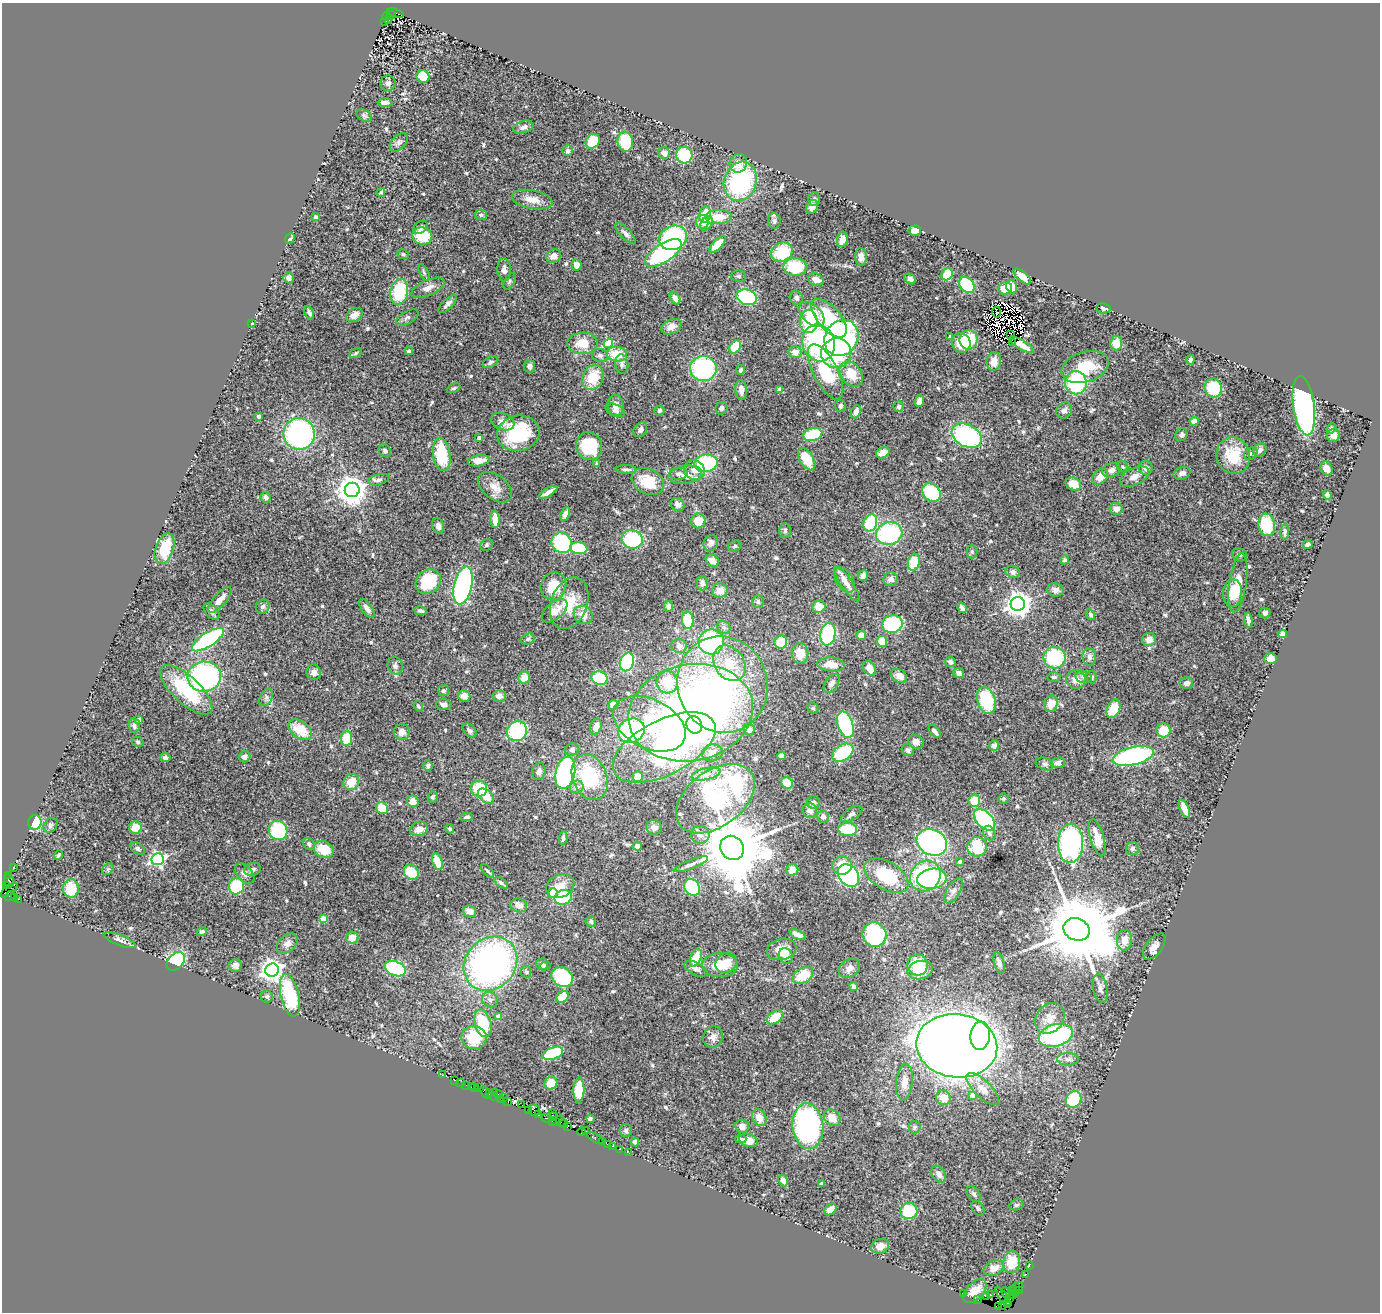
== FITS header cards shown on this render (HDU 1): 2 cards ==
NAXIS1  =                 1378
NAXIS2  =                 1310

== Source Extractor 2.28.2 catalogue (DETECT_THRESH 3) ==
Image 1378 x 1310 px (HDU 1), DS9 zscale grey, 1 PNG px = 1 image px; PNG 1382 x 1314 px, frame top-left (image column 1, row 1310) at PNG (2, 3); each listed source drawn as its Kron ellipse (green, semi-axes under 4 px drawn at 4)
Background 0.881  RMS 0.043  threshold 0.129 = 3 sigma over >= 5 px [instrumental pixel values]
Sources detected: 591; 8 with non-positive FLUX_AUTO (blend fragments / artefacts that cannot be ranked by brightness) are neither listed nor drawn; of the other 583, the 500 brightest by FLUX_AUTO listed and drawn (83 fainter detections omitted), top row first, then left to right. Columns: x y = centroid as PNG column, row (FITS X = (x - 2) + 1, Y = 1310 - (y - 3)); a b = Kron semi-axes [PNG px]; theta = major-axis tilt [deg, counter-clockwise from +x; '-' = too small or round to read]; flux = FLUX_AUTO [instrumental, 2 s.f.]
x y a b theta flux
396 13 8 3 -19 530
391 15 4 3 - 450
386 16 5 3 - 320
389 20 3 3 - 120
385 22 3 2 - 55
423 76 6 6 - 52
388 83 7 7 - 13
385 103 7 4 -2 12
364 116 8 5 -31 6.2
523 127 10 6 19 14
593 141 8 6 51 65
399 142 11 6 48 10
625 142 10 7 -82 87
568 151 5 5 - 10
664 153 6 5 - 15
684 155 8 8 - 140
738 163 9 8 - 27
740 181 20 16 71 350
381 192 4 3 - 5.2
814 199 7 6 - 6.5
532 200 21 9 -10 33
812 207 7 5 64 20
705 214 8 5 78 62
481 215 6 5 - 8.5
316 217 4 3 - 6.5
718 217 13 7 4 50
774 221 8 6 -85 8.8
702 222 7 6 - 22
707 223 7 5 56 28
421 227 8 5 37 8.1
915 231 6 5 - 19
625 233 13 5 -46 12
422 236 10 8 -19 87
673 238 14 12 25 310
290 239 6 3 47 5.9
842 239 8 5 80 15
717 244 10 5 46 58
782 252 11 9 31 120
663 253 21 9 33 360
403 254 6 5 - 4.7
554 256 8 6 30 18
861 257 9 6 -88 14
576 265 5 5 - 19
795 267 11 9 -1 120
504 270 11 7 -86 14
424 272 9 4 -65 5.9
947 274 6 5 - 72
738 276 7 5 1 5.4
1022 276 11 5 -40 24
289 278 6 5 - 12
910 279 6 5 - 9.8
816 280 8 6 -23 19
509 281 9 5 62 5.4
967 285 9 6 -48 170
1012 286 7 5 -72 35
428 288 18 8 24 23
1005 288 7 6 - 61
399 292 13 9 79 140
747 297 10 7 -18 260
675 298 7 4 -58 15
796 298 7 6 - 9.5
448 304 12 5 45 11
1103 308 7 5 -9 6.9
996 312 5 2 - 8
309 313 7 4 -66 8.5
812 314 15 9 -46 64
354 315 9 6 31 21
407 317 12 6 29 8.2
829 318 23 11 -49 160
809 321 11 9 88 94
252 323 3 3 - 5.5
671 327 10 7 24 21
1011 334 3 2 - 5.4
950 337 3 3 - 5.4
841 338 19 16 58 480
969 340 10 9 - 92
1013 342 3 2 - 4.9
582 343 15 10 1 53
818 343 19 16 -70 440
961 343 10 9 - 53
1116 343 7 6 - 35
608 344 4 4 - 140
1021 345 14 4 -31 9.5
735 347 7 5 55 78
409 351 4 3 - 5.9
795 352 6 6 - 24
356 353 7 4 28 4.7
836 353 15 15 - 210
617 354 10 7 -6 57
600 355 8 6 -13 8.9
1190 360 4 4 - 7.2
994 361 9 7 82 30
491 362 8 5 27 6.1
622 364 10 6 -84 9.5
529 366 6 5 - 9.9
1085 367 24 15 17 110
703 368 13 12 - 330
741 370 5 4 - 6.5
826 372 30 12 -63 160
851 374 14 10 -52 57
593 377 13 10 61 73
1076 383 11 11 - 230
454 388 7 4 26 4.7
1213 388 9 8 - 100
780 389 4 4 - 23
741 390 10 5 -86 18
919 401 6 4 68 18
615 405 10 8 -84 23
840 406 6 5 - 5.9
899 406 5 5 - 7.5
1304 406 30 10 -82 730
721 408 6 5 - 8
615 410 10 6 -22 9.3
659 410 5 5 - 6.5
1064 410 9 7 54 14
856 412 7 4 67 17
259 416 3 3 - 13
1194 421 4 4 - 16
503 422 12 8 -22 18
1331 429 5 4 - 7.1
640 430 8 6 54 10
518 433 21 17 12 200
299 434 16 15 - 530
813 434 10 6 15 130
1181 435 6 5 - 9.3
1334 435 7 6 - 16
967 436 16 11 -28 370
479 438 3 3 - 9.4
589 446 14 13 - 130
1260 450 7 6 - 12
385 451 7 5 -51 8.3
883 453 7 5 25 31
1251 453 7 5 41 6.1
442 455 16 8 -81 130
1233 456 18 16 -69 100
807 459 12 7 -59 68
479 461 11 5 9 29
706 463 12 8 8 230
597 464 4 3 - 9.7
1123 467 6 5 - 5
1146 468 7 6 - 14
626 469 10 3 -2 8.4
1327 469 7 5 -63 15
694 470 11 9 -24 23
1111 470 9 7 19 16
1182 473 8 6 16 13
678 474 9 6 4 9.4
685 475 17 9 8 23
1134 476 15 8 25 24
1100 477 9 6 46 35
379 480 11 5 15 9.7
648 481 17 12 -28 85
1073 484 8 6 -23 37
495 487 19 12 -37 34
352 490 7 7 - 4300
548 492 10 3 31 13
931 492 10 8 -45 160
1327 495 5 4 - 15
266 497 5 5 - 12
678 504 7 6 - 17
1116 509 6 6 - 20
565 514 7 4 65 13
495 519 9 4 -87 43
698 521 7 7 - 42
870 523 9 6 70 160
1267 525 11 8 -79 130
438 526 8 5 -75 13
785 530 7 5 -89 7.2
1285 532 8 3 84 6.9
889 534 13 11 13 290
632 539 10 9 - 220
562 543 11 9 -49 240
711 543 8 7 - 13
487 545 6 5 - 6.1
1308 545 5 4 - 10
735 546 7 5 17 4.8
579 548 9 6 -6 110
165 549 16 9 71 87
972 552 6 5 - 5.6
1240 555 7 6 - 7.2
1065 560 4 4 - 5.2
712 561 7 5 -36 24
914 562 8 6 75 84
1013 572 7 6 - 12
863 576 5 5 - 11
891 579 7 7 - 13
844 580 14 8 -58 24
428 582 13 11 45 140
702 583 7 5 -89 11
1238 583 30 8 82 69
847 584 21 5 -55 26
463 586 19 9 77 560
553 586 14 12 67 68
1055 590 8 6 -13 15
720 591 7 7 - 31
1232 593 14 9 87 41
220 600 16 6 49 23
758 602 6 6 - 7.4
569 603 27 18 70 93
1018 604 7 7 - 3100
669 606 5 4 - 10
819 606 6 6 - 33
263 607 7 6 - 8.9
962 608 5 3 - 9.4
367 609 11 5 -55 16
420 611 6 3 -11 5.6
555 611 15 8 40 35
212 612 10 6 -46 11
1265 613 5 5 - 9.4
583 615 10 8 -38 33
1090 615 5 4 - 7.6
688 620 9 5 -85 96
1248 620 8 3 -81 10
892 624 10 9 - 180
724 627 7 6 - 8.3
828 634 11 7 81 250
1283 634 4 4 - 41
861 635 5 4 - 33
208 639 18 7 34 360
528 639 7 5 18 5.5
1149 640 7 6 - 24
882 641 5 5 - 46
711 642 12 12 - 340
781 642 6 6 - 63
679 646 7 7 - 12
800 653 10 8 -88 40
1055 657 11 11 - 180
1089 657 9 7 -85 11
1271 659 6 5 - 27
627 662 9 7 75 240
950 662 5 5 - 8.5
729 663 19 14 -55 79
831 664 14 7 -4 45
395 666 9 7 -67 11
870 668 8 6 -57 34
314 672 8 7 - 15
958 673 5 5 - 11
899 676 9 6 -32 20
204 677 17 15 7 480
1054 677 7 5 -1 5.6
1084 677 8 6 -14 8.2
1091 677 6 5 - 8.7
524 678 6 5 - 34
599 678 8 6 -18 130
1076 680 10 9 - 25
667 682 11 10 - 88
832 683 10 6 55 13
1186 683 7 6 - 11
722 684 48 45 -73 610
186 690 33 13 -43 170
444 690 5 5 - 4.8
464 696 6 5 - 22
499 696 7 6 - 15
266 697 9 6 63 8.7
986 700 14 9 -73 140
1051 704 8 6 76 43
444 705 7 5 -6 10
613 705 5 5 - 35
418 706 5 4 - 4.8
813 708 6 5 - 4.6
1113 709 10 6 68 68
691 713 63 48 11 1900
138 720 4 3 - 9.5
649 724 38 24 -26 210
134 725 7 5 -84 9.2
694 725 9 7 -64 110
845 725 14 7 -71 280
596 727 8 5 72 20
749 729 6 5 - 14
300 730 13 8 -36 78
469 730 8 5 -45 9.6
1163 730 7 7 - 60
517 731 10 9 - 250
631 731 13 12 - 320
935 731 8 4 -49 10
402 732 8 8 - 21
346 738 7 5 84 65
138 742 6 5 - 4.7
916 742 8 6 -30 17
994 745 5 5 - 10
664 747 56 27 27 650
572 749 7 6 - 7.9
908 750 6 5 - 8.3
712 753 10 8 9 22
843 753 11 8 34 150
781 756 4 4 - 7.4
1133 756 21 9 13 470
165 757 5 4 - 10
245 757 6 5 - 13
1058 763 7 5 9 13
1045 764 9 6 -21 8.9
428 765 5 5 - 7.1
539 771 8 6 73 15
565 773 16 9 77 500
706 774 15 5 12 17
590 777 24 17 -69 200
638 777 5 5 - 34
351 782 8 7 - 44
787 783 6 5 - 40
577 787 7 6 - 15
479 789 8 8 - 100
486 796 9 6 -41 54
432 797 5 5 - 5.4
1003 798 5 5 - 5
715 799 44 28 37 500
413 801 6 5 - 27
974 801 6 6 - 78
813 802 6 6 - 8.9
382 808 6 5 - 55
1184 809 9 4 -67 29
810 811 7 7 - 17
852 814 12 6 31 9.8
467 817 6 4 10 8.4
823 817 6 6 - 14
984 820 13 8 -46 220
35 822 7 6 - 120
51 825 8 6 49 7.9
654 827 8 7 - 17
135 828 6 6 - 43
419 829 9 7 16 22
450 829 5 4 - 5.6
278 830 9 9 - 170
848 830 9 6 -4 96
989 833 7 6 - 8.8
700 835 9 9 - 17
563 838 7 3 85 6.3
1097 838 19 6 -74 41
932 842 15 12 -27 540
1070 843 20 12 89 470
309 844 6 5 - 8.8
637 846 5 4 - 16
977 847 10 9 - 89
732 848 12 11 - 34000
138 849 8 5 -34 6.9
324 849 10 8 -26 63
1132 849 6 6 - 7.6
58 855 5 3 - 4.6
158 859 6 6 - 630
438 862 9 5 -69 51
960 862 3 3 - 7.4
691 864 18 4 22 14
842 866 10 9 - 46
13 867 2 2 - 15
108 869 6 5 - 5.7
253 869 8 6 15 9.6
792 870 6 6 - 24
488 871 8 4 -46 5.2
411 872 8 7 - 72
245 873 12 7 -48 15
848 875 12 9 -50 350
9 876 2 2 - 17
886 876 24 14 -30 170
925 876 16 14 45 360
932 879 15 10 7 160
9 881 6 5 - 84
501 883 7 4 -35 6.6
7 886 4 2 - 66
236 886 8 7 - 130
560 886 14 11 26 38
692 887 9 7 -51 150
71 889 9 8 - 86
9 890 10 4 39 80
953 891 14 6 60 13
553 893 5 5 - 96
10 896 5 3 - 63
563 897 9 7 23 140
15 898 3 3 - 39
18 899 3 2 - 20
519 905 8 7 - 21
470 911 6 5 - 19
324 919 4 4 - 61
591 921 5 5 - 6.1
1077 929 13 11 -23 44000
202 932 5 4 - 6.8
875 934 12 11 - 260
797 935 9 4 -23 17
352 938 6 6 - 25
120 940 17 5 -22 13
1124 940 10 7 85 29
287 944 12 8 42 17
1154 946 15 8 53 22
782 949 15 10 14 31
786 956 8 6 -59 37
696 958 9 5 70 63
176 961 10 7 45 230
726 963 11 9 36 46
999 963 11 5 -74 11
490 964 29 25 47 1100
542 964 6 6 - 7.4
235 965 6 6 - 17
720 965 17 12 -1 56
918 965 10 10 - 86
545 966 5 3 - 5
849 968 11 8 32 17
395 969 11 7 -22 210
695 969 12 6 -28 13
272 970 7 6 - 2100
920 970 13 9 12 71
526 972 6 5 - 4.8
803 975 11 7 32 69
562 977 11 9 -36 180
854 986 4 3 - 7.6
1100 988 15 7 -79 15
290 995 21 9 -77 220
267 997 6 6 - 6.3
563 997 6 5 - 66
490 1000 8 7 - 10
498 1016 4 4 - 16
775 1017 9 5 35 58
1050 1018 16 13 52 34
483 1023 14 8 -74 110
1056 1035 17 11 15 310
980 1036 14 9 83 270
474 1037 12 11 - 98
713 1037 11 9 68 17
957 1046 40 31 -7 5600
553 1053 11 6 22 180
1068 1059 11 6 1 12
442 1075 2 2 - 24
454 1080 3 2 - 16
904 1082 18 8 84 34
461 1083 2 2 - 6.4
551 1083 6 6 - 39
466 1085 2 2 - 5.9
471 1087 3 2 - 37
475 1088 3 2 - 24
480 1088 3 2 - 10
983 1089 21 8 -45 31
579 1090 12 5 88 99
494 1092 2 2 - 36
486 1093 7 3 -49 41
490 1094 3 3 - 63
498 1095 5 3 - 42
973 1095 4 4 - 24
493 1096 5 2 - 40
503 1097 2 2 - 46
943 1098 8 7 - 36
500 1099 3 2 - 62
1074 1100 9 7 58 130
508 1101 3 2 - 14
522 1105 2 2 - 46
534 1110 6 5 - 200
529 1111 3 3 - 78
552 1113 2 2 - 71
538 1115 3 2 - 20
552 1117 3 2 - 37
547 1118 5 3 - 160
759 1118 9 6 -61 28
832 1118 9 7 -46 35
590 1119 4 3 - 9.8
552 1121 2 2 - 45
561 1121 6 2 -62 78
556 1122 3 3 - 100
564 1123 4 3 - 110
568 1126 4 3 - 41
742 1126 7 6 - 17
808 1126 23 15 -84 570
915 1127 6 6 - 6.5
626 1130 6 6 - 7.5
586 1131 3 2 - 19
581 1132 4 3 - 130
595 1138 9 3 -28 150
741 1139 5 4 - 5.6
748 1140 9 6 -17 34
603 1142 3 3 - 95
635 1142 4 4 - 12
607 1144 3 2 - 28
612 1146 3 2 - 53
619 1149 2 2 - 17
629 1153 2 2 - 13
939 1174 9 6 -56 15
783 1180 6 4 -61 17
822 1183 4 3 - 5.4
974 1194 9 5 -58 7.4
1016 1205 7 5 14 5.7
978 1208 8 5 -56 6.2
830 1209 7 5 40 23
909 1211 8 8 - 110
880 1246 9 7 19 29
1012 1262 11 8 81 70
1029 1265 2 2 - 24
994 1268 10 7 22 27
1026 1274 2 2 - 15
1019 1286 4 2 - 57
1015 1289 6 2 73 71
1019 1290 3 2 - 65
975 1291 14 8 47 40
1011 1291 2 2 - 34
1006 1293 6 3 -65 830
1016 1293 2 2 - 19
963 1294 2 2 - 26
991 1295 2 2 - 17
1014 1295 3 2 - 20
987 1297 3 2 - 35
1003 1297 11 3 -55 96
1010 1299 3 3 - 320
978 1300 4 3 - 25
1008 1303 4 3 - 120
1003 1305 3 2 - 110
999 1306 4 3 - 130
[83 fainter detections neither listed nor drawn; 8 non-positive-flux detections neither listed nor drawn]